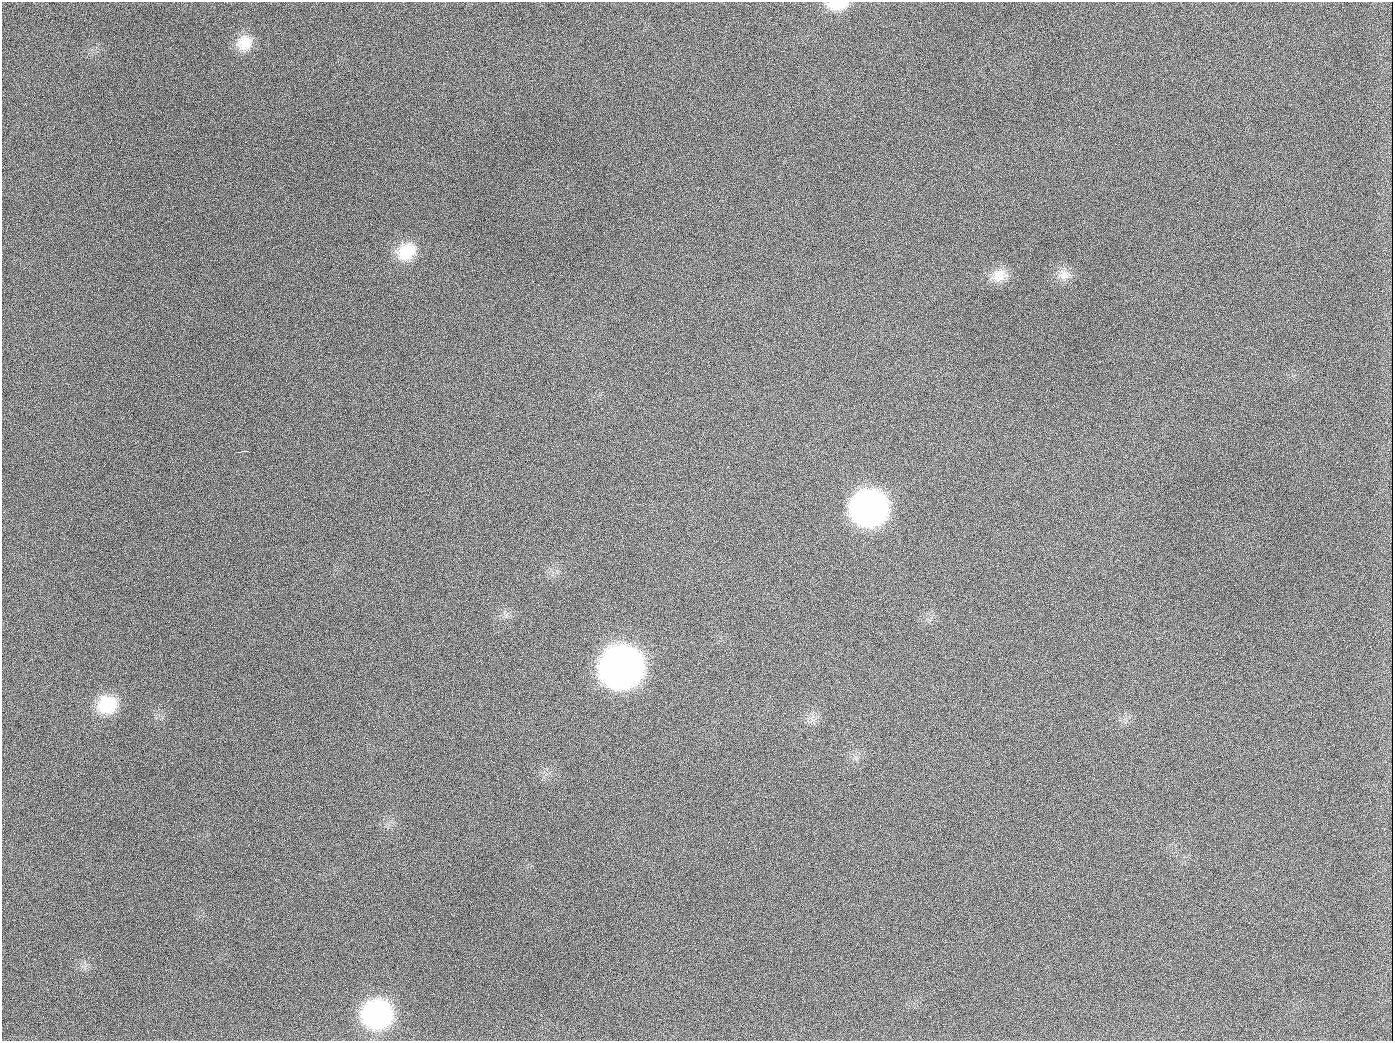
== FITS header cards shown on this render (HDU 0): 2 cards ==
NAXIS1  =                 1391
NAXIS2  =                 1039

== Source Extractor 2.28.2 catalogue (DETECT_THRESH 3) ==
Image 1391 x 1039 px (HDU 0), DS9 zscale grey, 1 PNG px = 1 image px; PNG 1395 x 1043 px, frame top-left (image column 1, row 1039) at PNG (2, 2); no overlay
Background 1430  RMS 67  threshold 202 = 3 sigma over >= 5 px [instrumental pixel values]
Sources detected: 13; all 13 listed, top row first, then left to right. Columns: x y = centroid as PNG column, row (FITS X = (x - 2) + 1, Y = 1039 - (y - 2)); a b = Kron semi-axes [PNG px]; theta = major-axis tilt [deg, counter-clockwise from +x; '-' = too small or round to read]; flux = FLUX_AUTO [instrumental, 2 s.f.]
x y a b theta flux
837 5 23 10 1 9.3e+04
244 43 20 19 - 9.3e+04
189 126 2 2 - 6.1e+03
406 252 25 20 39 1.4e+05
999 275 19 17 21 7.3e+04
1064 275 15 14 - 5.0e+04
654 407 3 2 - 3.9e+03
244 451 7 3 0 1.1e+04
869 508 24 22 22 2.4e+06
622 668 25 23 26 5.4e+06
107 705 23 21 15 1.9e+05
377 1014 24 22 18 9.6e+05
944 1026 3 2 - 4.1e+03
At the frame edge (FLAGS 8, measured only in part): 1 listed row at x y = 837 5